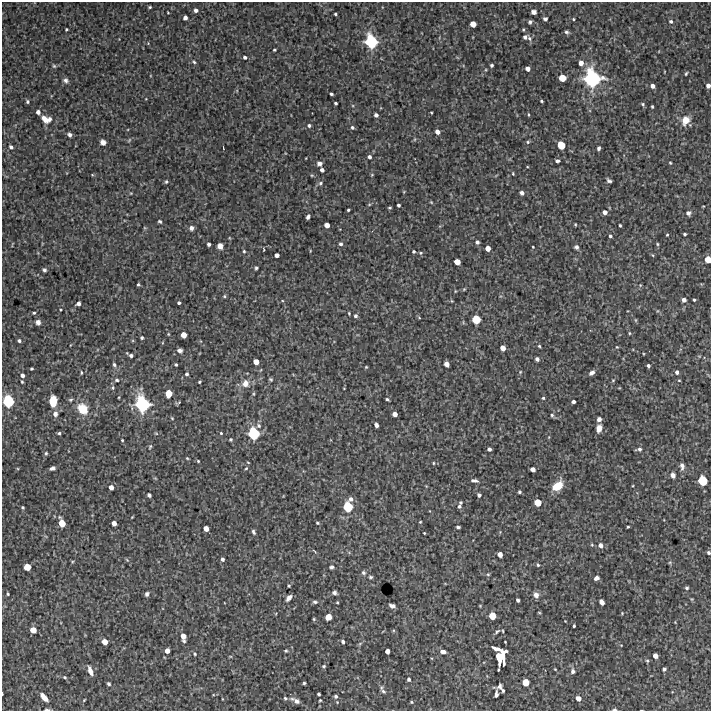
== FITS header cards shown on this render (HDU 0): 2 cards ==
NAXIS1  =                  709 /FITS: X Dimension
NAXIS2  =                  709 /FITS: Y Dimension

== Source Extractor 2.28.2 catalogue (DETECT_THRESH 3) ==
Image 709 x 709 px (HDU 0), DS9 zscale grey, 1 PNG px = 1 image px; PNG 713 x 713 px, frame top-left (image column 1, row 709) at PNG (2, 2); no overlay
Background 3180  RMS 270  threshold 821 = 3 sigma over >= 5 px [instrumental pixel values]
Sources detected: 281; all 281 listed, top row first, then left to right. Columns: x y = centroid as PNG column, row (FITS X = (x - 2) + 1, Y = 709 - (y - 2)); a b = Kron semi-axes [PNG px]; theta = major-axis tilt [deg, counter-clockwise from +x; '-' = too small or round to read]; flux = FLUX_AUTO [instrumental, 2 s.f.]
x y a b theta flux
150 7 3 3 - 2.1e+04
196 10 5 4 - 6.3e+04
533 12 5 4 - 6.4e+04
168 13 3 2 - 1.3e+04
335 14 3 3 - 2.4e+04
185 18 4 4 - 7.1e+04
545 19 4 4 - 4.0e+04
573 19 3 3 - 1.8e+04
671 21 5 5 - 3.4e+04
530 22 4 3 - 3.6e+04
473 24 5 5 - 1.6e+05
66 29 3 3 - 2.0e+04
523 30 4 3 - 1.8e+04
566 32 6 5 - 3.7e+04
525 37 6 5 - 4.8e+04
529 38 6 5 - 4.1e+04
371 41 13 10 -66 8.3e+05
274 50 3 2 - 2.0e+04
245 57 4 3 - 3.1e+04
194 62 4 4 - 2.5e+04
581 63 6 5 - 1.0e+05
492 65 3 3 - 3.3e+04
54 66 5 5 - 2.5e+04
527 69 4 4 - 8.7e+04
686 73 4 2 - 2.3e+04
562 78 6 5 - 2.3e+05
592 78 17 16 - 1.4e+06
66 80 7 6 - 5.3e+04
652 86 5 4 - 7.8e+04
708 86 4 4 - 7.6e+04
331 94 3 3 - 3.1e+04
27 101 5 4 - 3.2e+04
541 101 3 2 - 2.3e+04
335 103 3 3 - 3.0e+04
643 104 5 4 - 2.9e+04
652 107 3 3 - 2.1e+04
38 112 5 4 - 7.3e+04
431 112 3 2 - 1.4e+04
376 115 4 4 - 5.5e+04
528 115 4 3 - 2.0e+04
45 119 11 6 -49 1.3e+05
50 119 5 4 - 5.0e+04
686 120 10 8 63 2.2e+05
309 125 4 4 - 3.8e+04
352 127 5 4 - 3.4e+04
437 132 5 4 - 8.9e+04
69 135 5 4 - 4.9e+04
129 140 7 3 53 1.8e+04
103 142 5 4 - 9.7e+04
528 142 5 4 - 2.7e+04
561 145 6 6 - 2.9e+05
11 147 6 5 - 4.9e+04
223 148 3 2 - 1.0e+04
598 148 4 3 - 3.9e+04
369 157 5 4 - 5.4e+04
557 161 4 3 - 5.3e+04
319 163 6 5 - 6.5e+04
670 163 4 3 - 1.7e+04
322 170 4 4 - 6.0e+04
513 173 5 3 - 1.8e+04
312 175 5 3 - 1.8e+04
372 175 4 4 - 1.6e+04
609 181 5 4 - 3.9e+04
166 182 4 3 - 2.6e+04
320 183 6 5 - 3.3e+04
522 193 5 4 - 6.5e+04
431 202 5 4 - 1.7e+04
398 205 3 3 - 3.6e+04
703 206 4 3 - 1.2e+04
390 208 3 2 - 2.0e+04
348 210 3 3 - 2.2e+04
605 212 5 4 - 8.2e+04
688 213 7 6 - 5.2e+04
308 217 5 3 - 4.2e+04
160 221 4 3 - 2.6e+04
575 224 3 2 - 1.8e+04
327 225 5 4 - 1.1e+05
620 225 3 3 - 2.3e+04
191 228 5 5 - 7.0e+04
685 234 3 3 - 2.8e+04
667 235 4 3 - 1.6e+04
610 236 4 3 - 3.3e+04
477 242 4 4 - 4.9e+04
209 244 4 3 - 4.5e+04
341 244 5 4 - 3.7e+04
657 244 5 4 - 2.2e+04
220 246 5 5 - 1.1e+05
533 247 3 2 - 1.5e+04
576 247 5 5 - 4.4e+04
488 248 5 4 - 1.2e+05
244 251 5 4 - 2.3e+04
310 251 4 2 - 1.1e+04
414 251 4 4 - 2.7e+04
421 253 5 4 - 2.3e+04
277 255 4 4 - 7.3e+04
653 255 5 3 - 1.7e+04
708 259 5 5 - 2.1e+05
457 262 5 5 - 1.6e+05
256 268 3 3 - 2.6e+04
44 270 4 3 - 3.7e+04
138 284 3 3 - 2.4e+04
640 285 5 3 - 1.7e+04
464 289 5 3 - 1.7e+04
224 296 5 4 - 2.2e+04
684 300 5 4 - 7.7e+04
694 300 3 3 - 2.6e+04
78 303 4 4 - 6.2e+04
179 303 3 3 - 3.6e+04
34 313 4 3 - 2.6e+04
349 313 3 2 - 1.7e+04
355 316 4 4 - 3.8e+04
419 318 4 3 - 1.7e+04
476 319 6 6 - 3.4e+05
635 320 6 4 -89 1.7e+04
38 322 5 5 - 8.2e+04
629 333 4 3 - 1.6e+04
168 334 4 4 - 1.5e+04
184 335 5 5 - 1.5e+05
142 338 3 3 - 3.0e+04
19 341 4 4 - 3.9e+04
539 346 4 3 - 2.0e+04
617 347 3 3 - 1.3e+04
503 348 5 4 - 1.1e+05
180 350 5 5 - 6.4e+04
131 355 4 3 - 4.5e+04
537 359 4 4 - 5.4e+04
256 362 5 4 - 1.4e+05
176 364 3 3 - 2.4e+04
446 364 5 4 - 1.0e+05
114 365 5 5 - 3.7e+04
648 366 3 3 - 3.8e+04
366 367 3 3 - 1.6e+04
32 369 3 3 - 2.5e+04
81 372 5 3 - 1.9e+04
520 372 5 4 - 1.7e+04
677 372 4 4 - 4.7e+04
592 373 6 4 34 6.9e+04
187 374 5 4 - 2.9e+04
22 375 5 4 - 6.4e+04
271 379 5 4 - 2.4e+04
117 380 5 4 - 3.2e+04
613 380 5 4 - 1.8e+04
679 380 4 3 - 1.6e+04
22 382 4 3 - 2.1e+04
199 382 3 3 - 2.1e+04
245 383 9 9 - 1.4e+05
113 388 6 5 - 3.0e+04
168 394 6 5 - 2.2e+05
543 398 3 3 - 2.2e+04
387 399 3 3 - 2.7e+04
71 400 6 5 - 2.8e+04
8 401 10 9 - 6.5e+05
53 401 11 7 87 3.0e+05
573 402 4 3 - 5.0e+04
142 404 14 12 -68 1.0e+06
82 409 12 9 -49 3.8e+05
55 414 7 6 - 8.6e+04
395 414 4 4 - 9.5e+04
552 415 6 5 - 2.9e+04
172 418 4 3 - 1.6e+04
599 419 5 5 - 6.7e+04
376 425 4 4 - 7.5e+04
259 426 7 6 - 5.1e+04
599 428 8 5 75 1.1e+05
59 433 4 4 - 3.1e+04
221 433 4 3 - 1.7e+04
254 433 10 9 - 6.5e+05
549 437 5 3 - 1.4e+04
231 439 3 3 - 2.3e+04
122 440 3 3 - 1.8e+04
150 446 6 4 63 2.1e+04
489 449 4 4 - 5.2e+04
639 449 7 4 8 4.8e+04
46 453 5 4 - 2.7e+04
187 458 3 3 - 1.7e+04
198 461 3 3 - 1.9e+04
433 463 4 3 - 1.7e+04
682 466 9 5 -85 7.8e+04
52 468 5 4 - 5.1e+04
246 468 4 3 - 1.8e+04
533 469 4 4 - 9.5e+04
673 475 6 5 - 7.8e+04
702 480 8 7 - 4.1e+05
474 481 8 4 -7 6.5e+04
558 486 11 7 39 3.7e+05
111 487 4 4 - 9.0e+04
519 492 3 3 - 2.8e+04
149 495 4 3 - 3.8e+04
479 495 4 4 - 4.7e+04
351 499 6 6 - 6.8e+04
461 502 3 3 - 2.3e+04
538 502 6 5 - 2.2e+05
459 506 5 4 - 4.1e+04
23 507 4 3 - 2.1e+04
348 507 9 8 - 4.6e+05
420 522 3 2 - 1.5e+04
62 523 8 5 -70 2.4e+05
114 523 4 4 - 9.5e+04
317 523 4 3 - 2.1e+04
458 527 4 3 - 3.8e+04
628 527 3 2 - 1.8e+04
206 528 5 4 - 1.1e+05
253 532 5 3 - 4.1e+04
424 533 2 2 - 1.5e+04
600 545 6 5 - 7.7e+04
315 551 8 3 -49 2.0e+04
709 553 5 4 - 3.6e+04
500 554 5 4 - 1.1e+05
222 559 4 3 - 4.2e+04
127 560 5 4 - 2.0e+04
670 562 5 3 - 2.1e+04
538 565 5 4 - 2.6e+04
27 567 5 5 - 2.0e+05
332 567 4 4 - 3.7e+04
364 573 7 6 - 4.1e+04
488 574 5 4 - 2.0e+04
371 577 5 4 - 2.9e+04
596 578 5 4 - 7.4e+04
289 586 3 3 - 2.3e+04
687 588 5 4 - 3.4e+04
334 592 5 4 - 4.6e+04
8 594 3 3 - 2.2e+04
147 594 5 4 - 4.4e+04
536 595 7 5 -72 9.9e+04
289 598 6 4 49 9.6e+04
692 599 5 4 - 1.9e+04
518 600 4 3 - 4.0e+04
315 602 6 4 -2 3.4e+04
337 602 3 3 - 1.8e+04
602 602 5 4 - 7.9e+04
392 606 6 4 -13 7.0e+04
539 613 4 3 - 1.7e+04
622 613 4 4 - 1.6e+04
492 616 6 5 - 2.3e+05
328 617 5 5 - 1.5e+05
314 619 4 3 - 1.9e+04
565 621 2 2 - 1.0e+04
574 626 3 3 - 2.5e+04
33 630 5 5 - 1.7e+05
497 631 9 4 41 3.6e+04
183 637 8 4 -80 1.4e+05
105 642 5 5 - 1.6e+05
343 642 4 3 - 4.6e+04
360 643 6 4 21 2.3e+04
496 649 8 3 -17 1.1e+05
167 651 4 4 - 1.0e+05
286 651 4 3 - 2.3e+04
387 651 4 4 - 8.6e+04
443 652 6 4 -10 9.2e+04
195 654 5 4 - 2.6e+04
501 656 15 7 72 4.5e+05
655 656 5 4 - 9.9e+04
647 661 5 4 - 2.4e+04
504 662 5 3 - 4.3e+04
324 666 5 4 - 2.4e+04
555 669 4 3 - 1.4e+04
664 669 4 3 - 3.9e+04
90 671 9 4 -69 1.4e+05
573 671 6 5 - 4.8e+04
65 677 4 3 - 2.2e+04
409 679 5 4 - 4.1e+04
526 682 5 5 - 2.2e+05
304 683 3 3 - 2.2e+04
109 684 4 3 - 3.1e+04
499 686 6 6 - 5.1e+04
381 687 6 4 71 2.9e+04
503 690 3 3 - 2.9e+04
383 691 8 5 -42 4.3e+04
2 694 3 2 - 1.6e+04
319 694 4 3 - 3.4e+04
496 694 7 3 80 5.6e+04
336 696 4 4 - 3.6e+04
44 697 8 4 -48 1.7e+05
285 698 5 5 - 2.7e+04
578 698 5 4 - 1.0e+05
84 700 4 2 - 1.5e+04
320 700 3 2 - 1.7e+04
297 701 8 6 -38 7.7e+04
411 702 4 4 - 2.2e+04
614 709 4 2 - 3.7e+04
47 710 7 3 0 2.9e+04
At the frame edge (FLAGS 8, measured only in part): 6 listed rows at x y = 708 86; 708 259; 709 553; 2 694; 614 709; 47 710

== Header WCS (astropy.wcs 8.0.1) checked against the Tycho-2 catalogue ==
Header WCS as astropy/WCSLIB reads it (CRVAL/CRPIX/CD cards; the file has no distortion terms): RA---TAN/DEC--TAN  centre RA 13:37:55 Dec +25:51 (204.48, +25.85 deg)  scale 1.7 arcsec/px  FOV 20.1' x 20.1'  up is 0 deg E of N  parity normal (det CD < 0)
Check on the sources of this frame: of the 60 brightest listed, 5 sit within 2.6 arcsec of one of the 5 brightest Tycho-2 stars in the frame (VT <= 12.73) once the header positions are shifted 1.40 arcsec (0.51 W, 1.30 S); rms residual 1.50 arcsec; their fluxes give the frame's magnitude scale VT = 26.18 - 2.5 log10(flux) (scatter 0.07 mag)
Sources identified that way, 5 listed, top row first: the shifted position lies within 2.6 arcsec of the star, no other Tycho-2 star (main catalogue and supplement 1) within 5.2 arcsec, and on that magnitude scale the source's flux lands within +1.5 / -3 mag of the star's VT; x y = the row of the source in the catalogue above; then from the Tycho-2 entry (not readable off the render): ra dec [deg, ICRS J2000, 3 dp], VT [Tycho-2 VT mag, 2 dp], TYC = Tycho-2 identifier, HIP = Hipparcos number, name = IAU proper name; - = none
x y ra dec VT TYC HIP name
371 41 204.474 +26.001 11.38 2001-1138-1 - -
592 78 204.358 +25.984 10.76 2001-1057-1 - -
142 404 204.593 +25.828 11.11 2001-934-1 - -
254 433 204.535 +25.815 12.05 2001-1019-1 - -
348 507 204.484 +25.781 12.73 2001-1102-1 - -